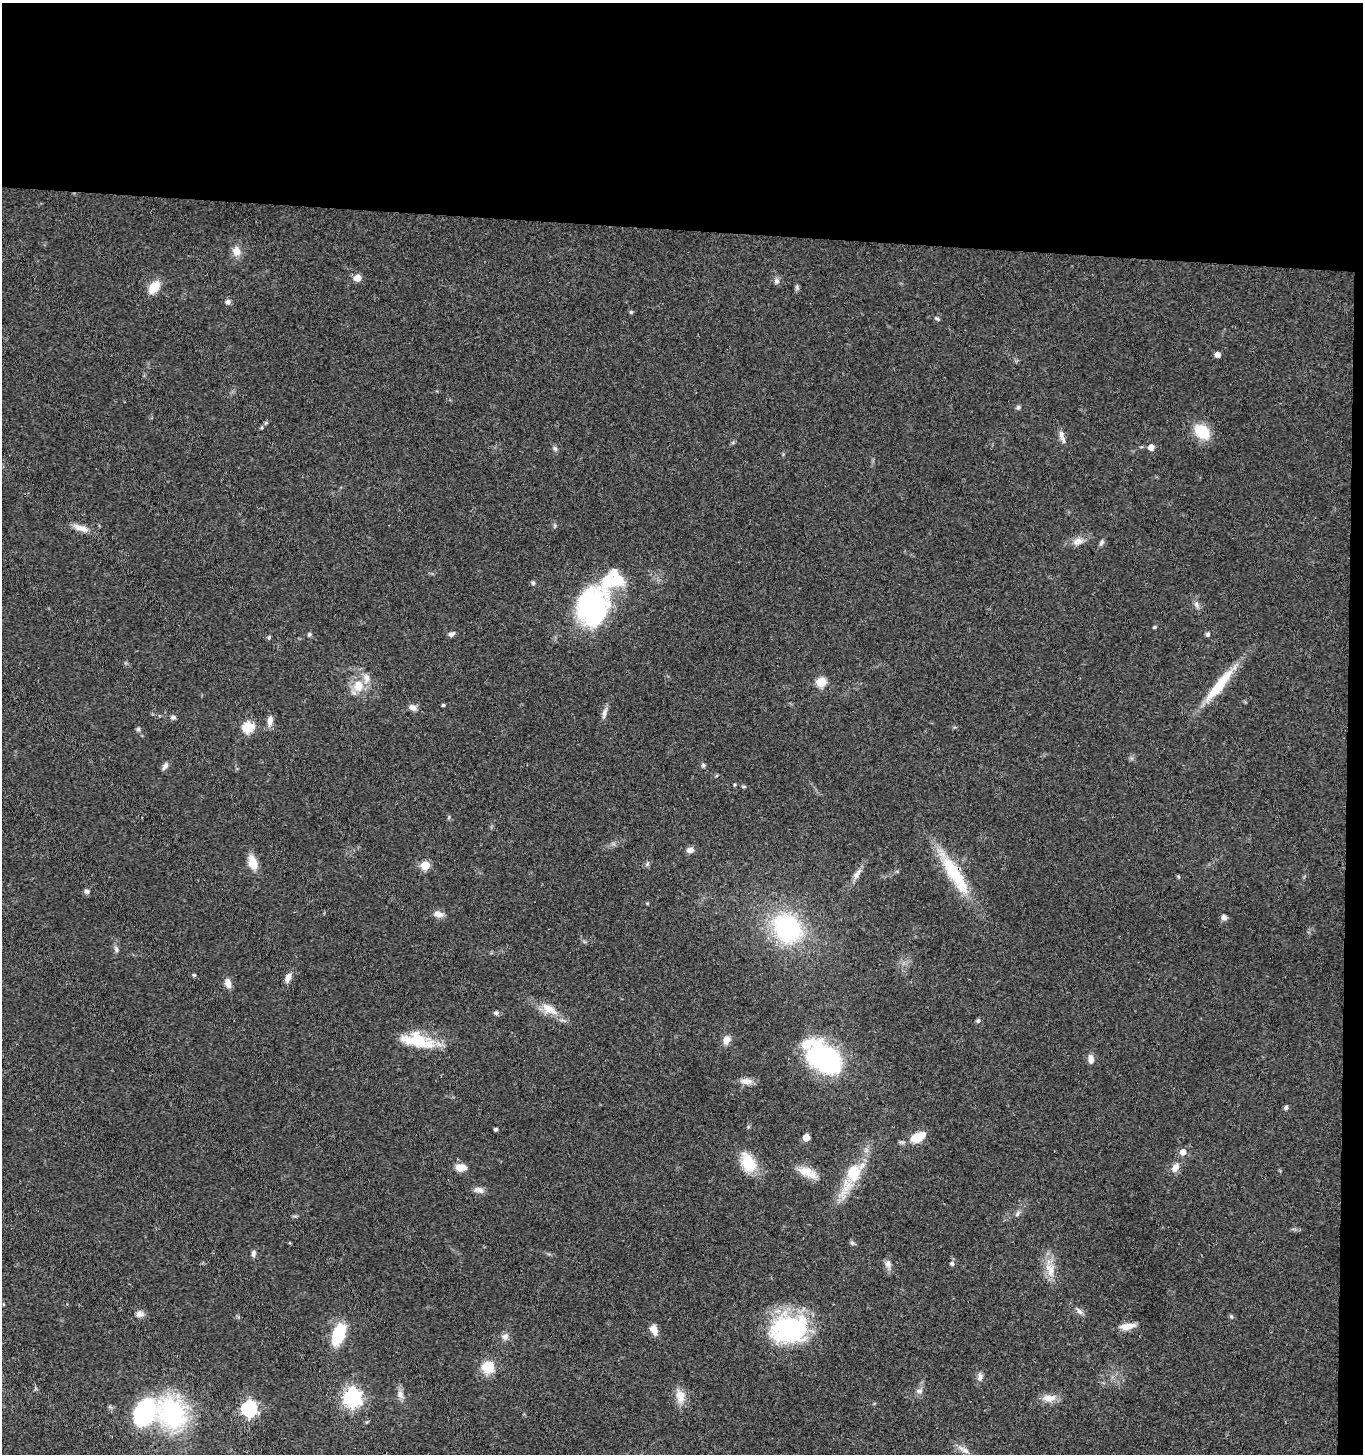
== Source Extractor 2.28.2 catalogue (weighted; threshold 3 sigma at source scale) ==
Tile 3 of 3 x 3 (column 3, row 1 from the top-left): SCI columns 2926-4286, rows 2909-4360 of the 4443 x 4369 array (HDU 1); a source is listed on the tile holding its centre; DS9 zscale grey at full resolution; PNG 1365 x 1456 px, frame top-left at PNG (2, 3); no overlay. Shown black and unused: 17% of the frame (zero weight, under 3 of 4 exposures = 6% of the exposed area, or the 3 px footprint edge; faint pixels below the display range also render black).
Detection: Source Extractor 2.28.2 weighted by HDU 2 'WHT'; one run over the whole footprint, this tile lists its part. Background 0.0671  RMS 0.0053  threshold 0.024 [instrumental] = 3 sigma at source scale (4.5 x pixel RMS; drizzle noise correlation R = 1.50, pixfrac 1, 0.05/0.05 arcsec/px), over >= 5 px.
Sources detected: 104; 6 inside a brighter listed object's ellipse — not listed separately; the other 98 listed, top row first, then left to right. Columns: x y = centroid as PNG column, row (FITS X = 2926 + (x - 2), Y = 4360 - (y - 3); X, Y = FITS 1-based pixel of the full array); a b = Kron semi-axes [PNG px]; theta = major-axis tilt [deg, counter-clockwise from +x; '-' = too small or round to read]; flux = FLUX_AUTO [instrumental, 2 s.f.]
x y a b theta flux
237 251 12 10 -88 5.1
357 278 5 5 - 9.2
776 281 8 7 - 1.7
154 287 12 8 55 12
797 287 7 4 -72 0.98
228 302 7 6 - 1.7
631 312 5 4 - 0.72
937 319 7 5 -26 0.94
1217 355 4 4 - 4
1018 407 6 5 - 1
266 423 5 5 - 0.74
1202 432 17 12 -44 16
1061 435 14 7 -81 2.9
1151 447 5 5 - 5.4
555 448 7 5 -50 1.2
81 528 22 7 -19 4.9
1078 541 15 10 19 4.3
1101 542 10 5 57 1.3
613 579 37 25 36 27
533 583 6 5 - 0.92
1196 605 9 7 -54 1.9
592 607 29 23 83 100
1155 627 5 3 - 0.81
309 634 6 4 45 0.85
451 634 8 5 26 1.7
1208 634 6 5 - 1.4
269 637 6 4 67 0.78
821 682 5 5 - 28
358 685 16 13 69 10
1219 685 57 10 51 21
443 705 4 3 - 0.8
413 708 9 7 -30 2.9
604 713 17 5 75 2.5
173 717 7 5 1 1.3
270 721 13 7 81 3.6
248 727 6 5 - 41
138 729 5 5 - 0.95
703 765 6 5 - 0.93
165 766 11 5 55 1.8
735 785 6 3 81 0.6
744 786 6 3 18 0.62
690 850 9 7 11 2.6
253 863 14 8 -71 9.4
647 864 7 4 46 1
425 865 5 5 - 17
857 874 17 7 59 3.5
954 874 64 15 -58 32
87 891 7 6 - 1.4
438 914 12 8 -14 3.6
1224 917 7 7 - 1.8
787 928 34 28 -53 67
116 949 9 5 -75 1.5
194 975 4 4 - 0.93
288 977 10 6 70 3.5
228 983 11 7 -71 3.9
549 1009 23 10 -31 8.8
496 1013 8 5 15 1.1
978 1021 5 5 - 1.2
726 1040 10 8 73 4.2
418 1041 45 14 -10 21
826 1059 32 22 -35 100
1091 1059 11 6 -88 3.2
746 1081 17 8 -4 3.6
1286 1107 5 5 - 1.3
496 1129 4 3 - 1.2
806 1137 5 5 - 7.9
917 1138 14 10 21 10
1183 1152 6 5 - 4.8
748 1163 23 15 -64 16
461 1167 11 7 -1 6.4
1175 1168 11 7 57 4.3
806 1171 23 13 -8 8.4
853 1173 27 19 84 17
479 1190 14 8 -9 2.9
1017 1214 8 5 60 1.4
852 1243 7 5 -73 1.1
253 1253 9 5 85 1.6
952 1263 6 6 - 1.2
888 1264 10 9 - 2.6
1050 1270 22 12 -73 8.7
1079 1311 11 6 -48 2
140 1314 11 8 19 2.6
1231 1316 6 4 -46 0.77
1127 1326 19 7 8 5.5
789 1329 43 32 7 63
654 1330 13 7 -65 4.3
338 1335 23 12 69 22
505 1337 9 9 - 2.5
488 1367 11 11 - 14
980 1377 12 6 79 2.2
919 1391 10 7 20 2.1
400 1394 12 9 -74 3.2
680 1396 17 11 -81 7
352 1397 7 7 - 240
1049 1398 19 10 0 5.5
249 1408 7 6 - 140
172 1414 33 28 -63 72
965 1450 11 8 -29 2.8
Overlapping masked pixels (flux is a lower limit): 1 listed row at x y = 954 874